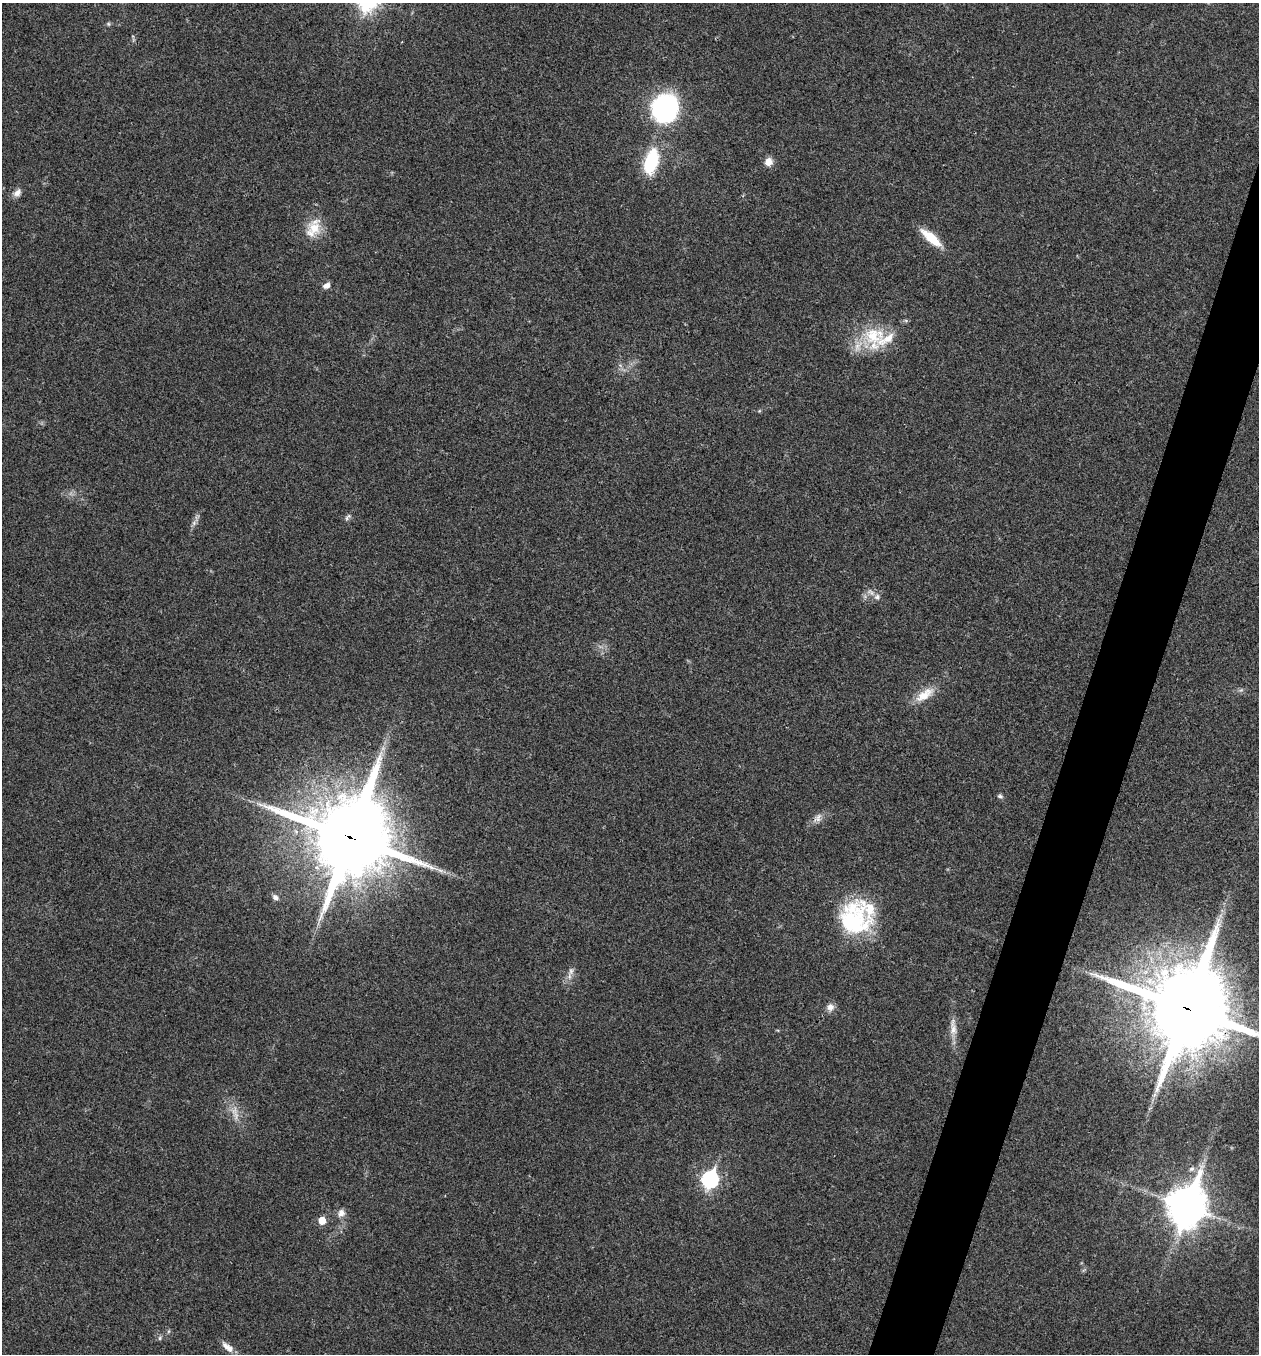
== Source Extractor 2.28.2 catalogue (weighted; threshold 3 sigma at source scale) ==
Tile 10 of 4 x 4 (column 2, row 3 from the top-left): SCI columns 1394-2650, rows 1358-2709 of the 5431 x 5417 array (HDU 1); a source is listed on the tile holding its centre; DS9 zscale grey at full resolution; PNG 1261 x 1356 px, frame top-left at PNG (2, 3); no overlay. Shown black and unused: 4% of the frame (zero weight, under 3 of 4 exposures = <1% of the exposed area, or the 3 px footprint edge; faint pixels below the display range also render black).
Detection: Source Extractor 2.28.2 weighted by HDU 2 'WHT'; one run over the whole footprint, this tile lists its part. Background 0.0238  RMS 0.0041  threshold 0.0184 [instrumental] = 3 sigma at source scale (4.5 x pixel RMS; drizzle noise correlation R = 1.50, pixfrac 1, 0.05/0.05 arcsec/px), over >= 5 px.
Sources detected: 33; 1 too faint to see at this stretch — not listed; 3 inside a brighter listed object's ellipse — not listed separately; the other 29 listed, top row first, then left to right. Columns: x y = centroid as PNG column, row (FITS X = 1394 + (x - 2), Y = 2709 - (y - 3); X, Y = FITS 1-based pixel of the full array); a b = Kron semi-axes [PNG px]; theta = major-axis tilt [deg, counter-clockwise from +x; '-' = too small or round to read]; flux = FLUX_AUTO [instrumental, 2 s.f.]
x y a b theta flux
108 24 5 5 - 0.61
665 109 21 17 79 91
651 161 25 12 75 24
768 162 9 8 - 3.5
17 193 12 8 45 2.3
314 228 19 18 - 8.3
931 238 27 9 -41 9.3
326 285 9 6 28 1.9
874 336 31 28 23 19
347 517 12 4 53 1
877 597 8 7 - 1.4
924 695 28 11 35 7.2
1000 796 6 5 - 0.83
818 818 14 8 51 2.5
350 837 27 24 71 4500
440 870 7 4 -19 1.1
275 897 8 7 - 1.4
854 920 42 36 87 37
571 971 10 6 80 1.7
830 1007 10 9 - 2.3
1187 1008 27 25 71 5100
953 1030 14 9 -90 3.2
1154 1095 7 5 45 0.99
710 1179 8 7 - 94
1186 1206 15 12 68 980
341 1213 10 9 - 2.4
322 1220 6 5 - 6.8
160 1338 6 4 89 0.66
227 1347 19 7 -38 3.3
Overlapping masked pixels (flux is a lower limit): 3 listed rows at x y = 350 837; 1187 1008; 1186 1206
Isophote crosses this tile's border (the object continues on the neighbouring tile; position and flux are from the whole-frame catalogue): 1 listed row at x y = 1187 1008